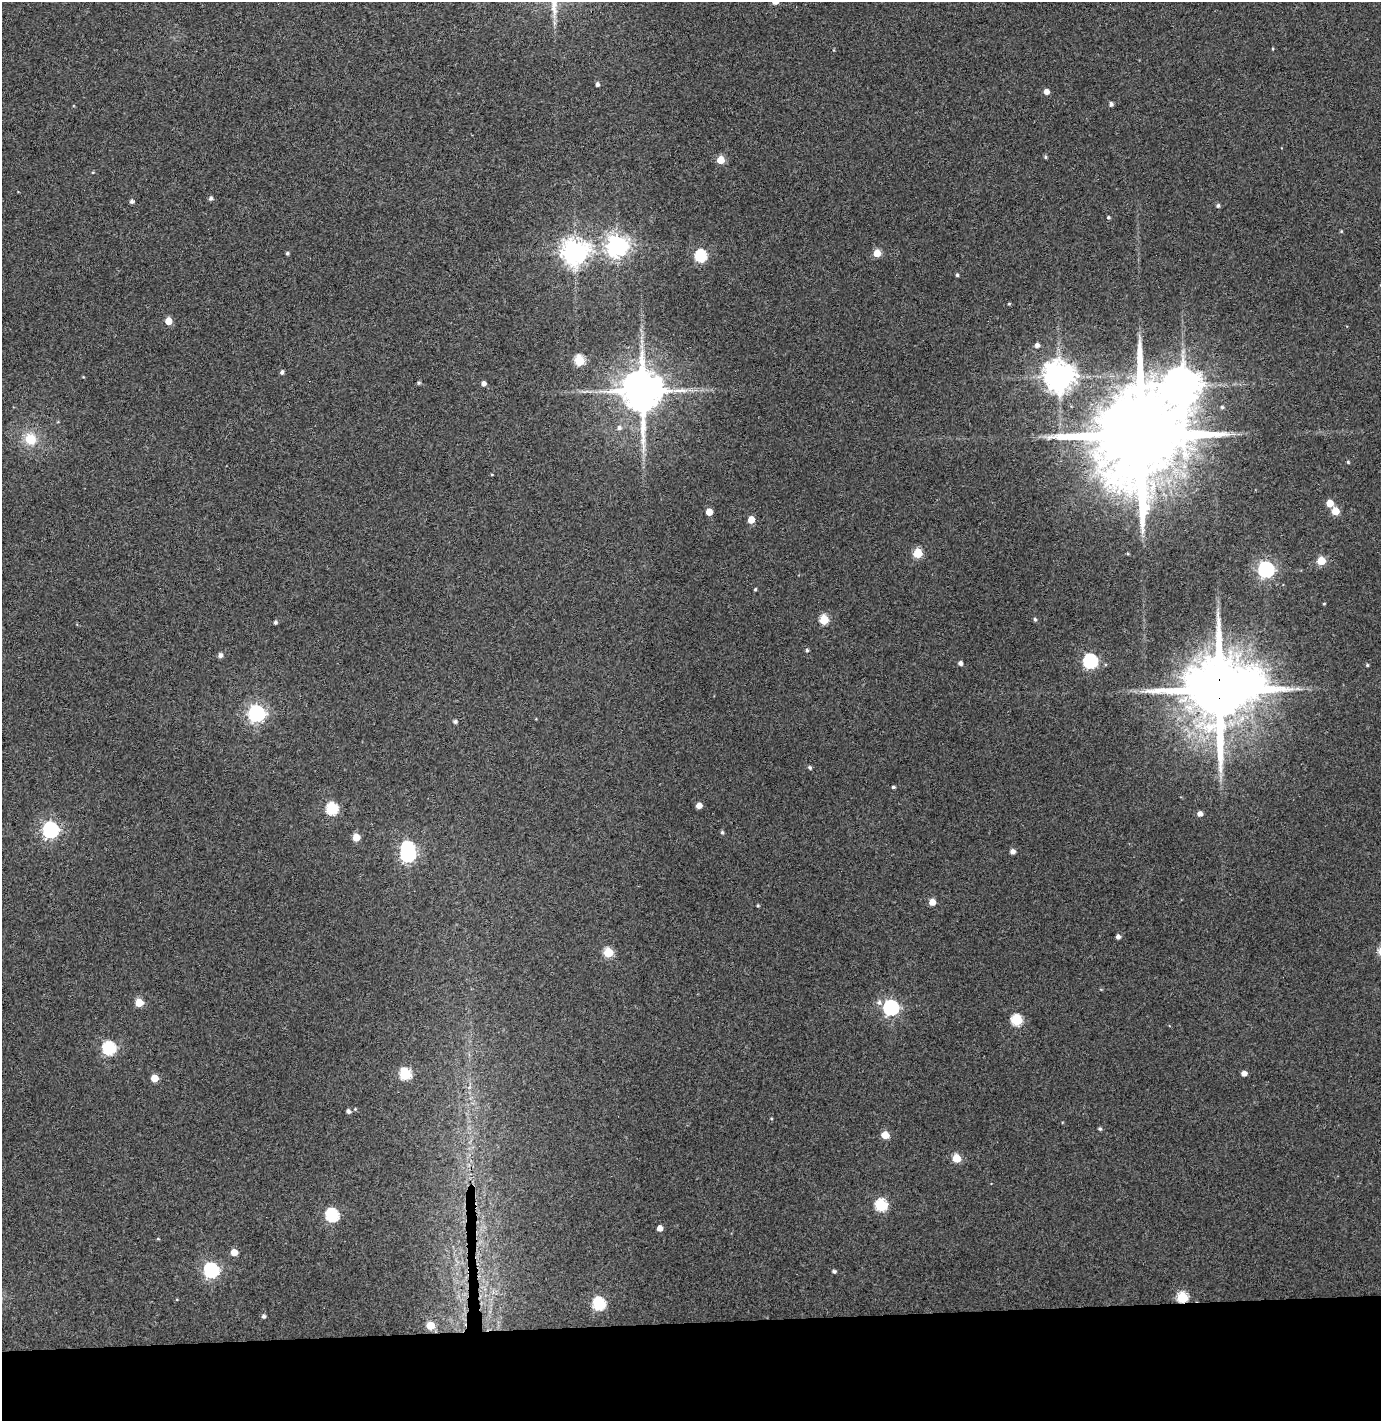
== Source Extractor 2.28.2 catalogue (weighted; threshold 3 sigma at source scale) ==
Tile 8 of 3 x 3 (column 2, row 3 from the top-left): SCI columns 1458-2836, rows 57-1475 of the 4295 x 4370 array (HDU 1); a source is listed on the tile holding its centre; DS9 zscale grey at full resolution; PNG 1383 x 1423 px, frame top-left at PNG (2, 2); no overlay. Shown black and unused: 7% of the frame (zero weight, under 3 of 4 exposures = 6% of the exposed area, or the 3 px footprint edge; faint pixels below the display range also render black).
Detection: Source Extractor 2.28.2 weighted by HDU 2 'WHT'; one run over the whole footprint, this tile lists its part. Background 0.113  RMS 0.0068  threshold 0.0306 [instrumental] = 3 sigma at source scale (4.5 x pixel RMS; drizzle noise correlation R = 1.50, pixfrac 1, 0.05/0.05 arcsec/px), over >= 5 px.
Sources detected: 94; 3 inside a brighter object's white glare — not listed; the other 91 listed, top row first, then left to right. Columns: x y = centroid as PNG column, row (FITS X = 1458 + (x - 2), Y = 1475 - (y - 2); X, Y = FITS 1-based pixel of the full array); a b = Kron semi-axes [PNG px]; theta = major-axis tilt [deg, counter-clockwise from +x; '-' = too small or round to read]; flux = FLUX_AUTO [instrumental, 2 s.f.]
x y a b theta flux
597 84 4 4 - 1.9
1046 92 5 5 - 5.3
1111 104 4 4 - 2.1
1045 157 5 4 - 0.91
720 160 5 5 - 15
93 172 5 3 - 0.55
211 198 5 4 - 1.8
132 201 5 4 - 1.9
1218 206 5 5 - 1.4
1108 217 4 4 - 1
1341 231 5 3 - 0.62
617 246 7 7 - 480
575 252 8 8 - 740
287 253 4 4 - 1.2
877 253 5 5 - 13
700 256 6 6 - 70
957 275 4 4 - 1.1
1009 304 4 4 - 0.63
168 321 5 5 - 12
1037 345 5 5 - 2.7
579 360 5 5 - 43
282 372 4 4 - 1.7
1059 376 9 9 - 1100
419 383 4 4 - 1.1
484 383 5 5 - 2.8
1183 385 32 15 -84 1700
642 391 13 11 90 2900
1222 407 4 4 - 1.1
619 428 7 6 - 2.3
1141 437 30 18 88 17000
30 439 17 15 -55 14
1348 462 4 3 - 0.79
492 475 4 2 - 0.48
1330 503 5 5 - 10
1335 511 5 5 - 14
709 512 5 5 - 9.2
751 520 5 5 - 11
918 553 5 5 - 29
1128 554 4 3 - 0.67
1321 561 5 5 - 20
1266 569 7 6 - 210
755 589 4 3 - 0.85
1324 604 4 3 - 0.58
1035 619 5 4 - 1.2
824 620 5 5 - 30
275 622 4 4 - 1.5
807 650 4 4 - 1.2
220 655 5 5 - 2.5
1090 661 7 6 - 130
960 663 4 4 - 2.6
1367 665 4 4 - 0.89
1219 689 20 14 -90 8000
257 713 7 7 - 250
455 722 4 4 - 1.7
810 768 4 4 - 1.2
893 787 4 3 - 1
699 805 5 4 - 5.4
332 808 6 6 - 63
1200 814 5 5 - 3.5
50 830 7 6 - 200
722 832 5 4 - 1.2
356 837 5 5 - 11
1013 851 5 5 - 3.2
408 854 7 6 - 150
932 902 5 5 - 8.1
758 905 3 3 - 0.84
1118 937 4 4 - 2.6
608 952 5 5 - 32
139 1002 5 5 - 19
879 1002 7 7 - 2.5
891 1008 7 6 - 170
1017 1020 6 6 - 52
109 1048 6 6 - 99
1244 1073 5 4 - 3.9
405 1074 6 6 - 63
155 1078 5 5 - 13
355 1109 4 3 - 0.64
348 1111 4 4 - 2.1
1100 1129 4 4 - 1.1
885 1135 5 5 - 14
957 1158 5 5 - 20
881 1205 6 6 - 64
332 1215 6 6 - 100
660 1228 5 4 - 4.9
234 1252 5 5 - 9.1
211 1270 7 6 - 160
834 1271 4 4 - 1.4
1182 1297 6 5 - 48
599 1303 6 6 - 78
263 1316 5 4 - 1.6
431 1325 5 5 - 17
Overlapping masked pixels (flux is a lower limit): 2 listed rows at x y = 1219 689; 1182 1297